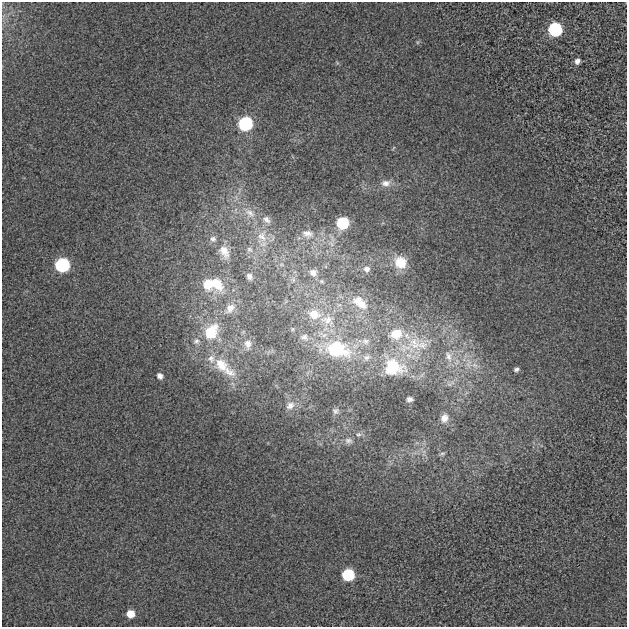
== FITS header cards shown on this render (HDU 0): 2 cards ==
NAXIS1  =                  625
NAXIS2  =                  625

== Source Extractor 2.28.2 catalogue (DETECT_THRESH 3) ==
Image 625 x 625 px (HDU 0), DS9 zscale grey, 1 PNG px = 1 image px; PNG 629 x 629 px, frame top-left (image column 1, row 625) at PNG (2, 2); no overlay
Background 0.00289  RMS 0.019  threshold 0.0581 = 3 sigma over >= 5 px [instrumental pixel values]
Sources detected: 54; all 54 listed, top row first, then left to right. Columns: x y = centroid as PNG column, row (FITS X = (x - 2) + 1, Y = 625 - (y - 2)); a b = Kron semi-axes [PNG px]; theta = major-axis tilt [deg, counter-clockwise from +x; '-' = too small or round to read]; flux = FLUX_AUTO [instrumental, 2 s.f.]
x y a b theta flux
555 29 8 7 - 210
417 42 6 3 -72 1.6
577 61 6 6 - 5.3
245 124 8 7 - 230
386 183 15 10 4 12
249 213 20 11 -43 21
266 220 13 9 -43 8.7
342 223 7 7 - 110
307 234 17 11 -9 14
262 236 19 15 -84 27
213 239 10 9 - 6.7
249 250 9 8 - 6.1
224 252 22 13 -65 21
400 263 15 14 - 30
62 265 8 7 - 250
367 269 8 7 - 5.7
313 272 10 9 - 7.1
249 276 9 8 - 5.7
293 280 8 4 -90 3
216 283 24 14 -55 36
208 284 17 13 -81 29
360 303 24 12 -38 24
230 308 18 12 45 17
314 314 13 11 -19 21
327 320 18 12 -9 19
211 332 21 16 57 50
396 334 21 16 21 38
407 336 12 8 -47 11
304 337 12 9 -8 7.4
196 341 9 8 - 6
365 341 11 9 3 8.9
414 342 23 15 23 41
248 344 16 12 89 14
422 345 30 18 35 56
337 349 25 17 -12 97
449 356 19 12 -77 21
367 357 12 9 30 9.6
211 359 13 11 -64 12
468 363 16 7 84 12
221 365 25 18 -47 41
475 365 11 6 -37 7.2
393 366 30 23 -23 85
516 369 6 4 26 3.2
228 372 25 12 -24 26
160 376 6 5 - 6
410 399 7 6 - 4.7
290 405 14 10 36 11
336 411 10 9 - 5.5
444 418 12 10 64 10
358 434 8 6 12 3.8
348 441 11 8 -6 6.2
442 454 8 4 13 2.3
348 575 7 7 - 120
130 614 7 6 - 21